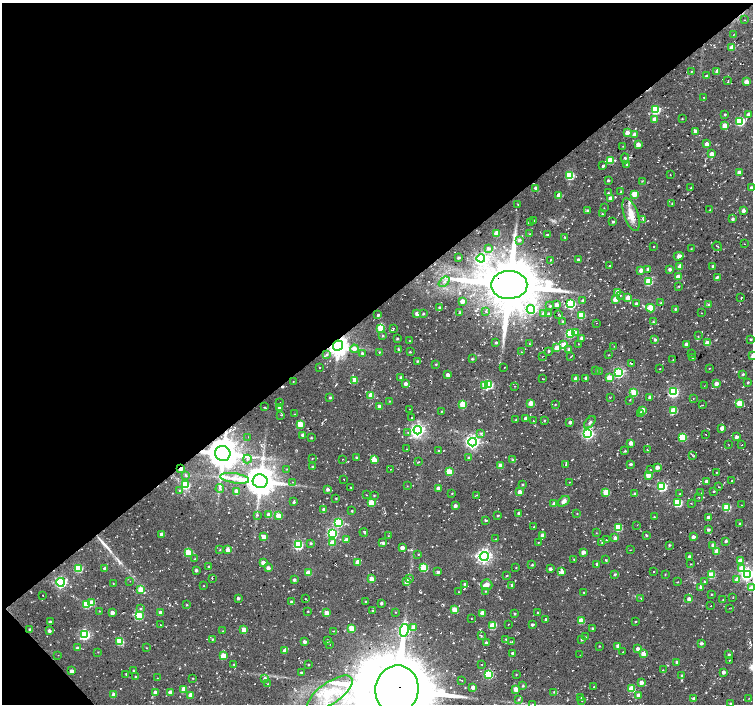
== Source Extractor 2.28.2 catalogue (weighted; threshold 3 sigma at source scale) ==
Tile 5 of 4 x 4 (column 1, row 2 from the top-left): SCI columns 26-1527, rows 3031-4434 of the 6035 x 5996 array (HDU 1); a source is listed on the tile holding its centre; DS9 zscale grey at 2 x 2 block average (1 PNG px = mean of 2 x 2 image px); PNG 755 x 706 px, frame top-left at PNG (2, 3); each listed source drawn as its Kron ellipse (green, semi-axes under 4 px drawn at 4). Shown black and unused: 44% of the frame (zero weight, under 2 of 3 exposures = <1% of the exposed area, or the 3 px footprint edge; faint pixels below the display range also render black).
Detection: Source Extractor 2.28.2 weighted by HDU 2 'WHT'; one run over the whole footprint, this tile lists its part. Background 0.055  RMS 0.0084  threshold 0.0377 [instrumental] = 3 sigma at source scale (4.5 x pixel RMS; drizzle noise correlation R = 1.50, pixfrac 1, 0.0396/0.0396 arcsec/px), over >= 5 px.
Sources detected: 568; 2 inside a brighter object's white glare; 11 cosmic-ray / hot-pixel residue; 2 long thin detections or spike segments (spike, bleed or trail) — neither listed nor drawn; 8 inside a brighter listed object's ellipse — not listed separately; of the other 545, all 500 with FLUX_AUTO >= 0.701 (the completeness limit of this list) listed and drawn (45 fainter detections not listed), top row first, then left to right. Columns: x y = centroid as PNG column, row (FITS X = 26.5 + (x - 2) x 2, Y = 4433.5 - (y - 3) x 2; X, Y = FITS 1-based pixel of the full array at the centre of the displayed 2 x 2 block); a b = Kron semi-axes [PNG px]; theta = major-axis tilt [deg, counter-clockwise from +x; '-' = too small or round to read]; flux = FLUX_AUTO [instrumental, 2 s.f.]
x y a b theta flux
744 20 2 2 - 0.83
733 35 3 2 - 0.74
732 47 3 3 - 17
691 71 3 2 - 1.2
717 72 3 3 - 8.7
706 76 2 2 - 3
728 80 3 2 - 1.3
746 82 3 3 - 17
703 97 2 2 - 2
656 110 3 3 - 110
725 114 3 3 - 1.9
748 114 3 2 - 5.8
654 119 3 3 - 11
682 119 2 2 - 1
740 121 3 3 - 140
724 126 3 3 - 21
695 131 3 3 - 6.9
627 133 3 3 - 13
634 134 3 3 - 6.7
638 144 4 3 - 11
707 144 3 2 - 11
623 146 2 2 - 0.72
711 154 3 3 - 11
625 158 5 4 - 3.3
610 160 3 3 - 52
627 164 4 3 - 2.5
603 166 2 2 - 7.5
739 173 3 3 - 14
570 175 3 3 - 85
670 175 2 2 - 0.83
608 180 2 2 - 2.9
642 181 3 2 - 1.2
536 188 3 2 - 5.7
691 188 2 2 - 1.5
751 188 3 2 - 5.7
621 192 3 2 - 3.6
608 193 3 2 - 1.9
634 194 3 3 - 40
559 195 3 3 - 14
610 198 3 3 - 13
518 204 2 2 - 1.1
672 204 2 2 - 1.5
604 208 2 2 - 0.72
587 210 3 3 - 2.8
710 210 2 2 - 1.3
743 211 3 3 - 7.2
602 214 2 2 - 1.3
631 214 17 7 -72 23
643 219 4 2 - 2
732 219 2 2 - 4.2
534 220 2 2 - 1.6
530 222 2 2 - 1.4
613 222 2 2 - 3
496 233 3 3 - 37
529 234 2 2 - 0.97
548 235 2 2 - 2.3
565 237 3 2 - 1.1
519 240 4 3 - 4.8
744 244 2 2 - 0.92
654 246 3 2 - 0.87
717 246 5 2 - 1.3
488 248 3 3 - 4.2
691 249 3 2 - 1.1
679 256 5 3 - 7.4
458 258 3 2 - 2.5
481 258 4 4 - 200
578 259 3 2 - 3.1
550 260 2 2 - 2.4
609 266 4 2 - 1.4
680 266 3 3 - 14
713 266 3 2 - 3.4
648 269 3 3 - 4.2
670 269 3 2 - 5.6
641 270 3 3 - 9.8
678 277 3 3 - 20
717 277 3 2 - 3.2
648 281 3 3 - 80
444 282 6 2 40 3.3
509 285 18 14 0 12000
679 287 2 2 - 1.4
618 292 4 3 - 14
620 295 2 2 - 0.89
628 298 3 3 - 18
741 298 2 2 - 2.8
615 299 4 3 - 15
462 301 3 3 - 15
583 301 3 3 - 7.9
661 302 3 2 - 2
571 304 3 3 - 150
636 304 3 2 - 3.7
556 305 3 3 - 11
709 305 4 3 - 2.2
550 306 3 2 - 2
439 308 2 2 - 3.4
650 308 4 3 - 57
531 309 4 4 - 140
675 309 3 2 - 2.6
486 311 3 2 - 1.9
460 312 3 2 - 1.8
701 313 2 2 - 0.92
417 314 3 3 - 7.2
423 314 2 2 - 2.1
543 314 4 3 - 7
548 314 3 3 - 3.6
558 314 2 2 - 0.76
378 315 4 3 - 3
581 316 3 3 - 57
563 322 2 2 - 3.1
653 322 3 2 - 1.6
596 323 2 2 - 0.79
381 328 4 3 - 36
393 328 3 2 - 0.98
576 333 4 4 - 9.7
570 334 4 3 - 100
383 336 3 2 - 1.4
698 336 2 2 - 1.1
581 338 3 3 - 5.7
397 339 2 2 - 2.1
751 339 3 2 - 1.9
655 340 3 3 - 4
409 341 3 2 - 1.2
496 343 3 2 - 2.5
707 343 3 3 - 23
529 344 2 2 - 0.84
579 344 2 2 - 1.1
686 344 3 3 - 6.2
564 345 3 3 - 21
338 346 5 5 - 1700
614 346 2 2 - 0.95
557 348 3 3 - 25
354 349 4 4 - 8.4
398 349 3 2 - 2.5
569 349 3 3 - 4.4
548 351 3 2 - 2.8
379 352 2 2 - 1.3
410 352 3 2 - 1.7
521 352 2 2 - 1.2
362 353 3 3 - 3.3
692 354 2 2 - 0.78
327 355 4 3 - 3.2
608 355 2 2 - 1.6
543 356 2 2 - 0.74
571 356 2 2 - 0.96
752 356 3 3 - 5.5
693 358 3 2 - 3.6
472 359 3 2 - 2.2
673 360 2 2 - 1.7
417 361 3 2 - 2.3
632 363 4 2 - 1.3
436 364 3 2 - 1.5
320 367 2 2 - 0.86
504 368 2 2 - 0.79
709 368 2 2 - 1
660 369 2 2 - 0.81
596 371 3 2 - 1.4
599 372 2 2 - 0.73
618 373 4 4 - 160
743 374 3 2 - 2.2
448 375 2 2 - 8.6
400 377 3 2 - 3.4
586 378 3 2 - 4.7
609 378 3 3 - 28
543 379 3 2 - 0.88
576 379 3 3 - 12
355 380 3 3 - 28
293 381 3 2 - 0.77
748 382 2 2 - 2
405 384 3 2 - 8.1
716 384 3 2 - 11
485 385 3 3 - 57
489 385 3 3 - 100
515 386 2 2 - 1.1
704 386 2 2 - 0.87
634 392 3 3 - 54
673 392 4 4 - 210
371 395 3 3 - 34
330 397 3 2 - 2.9
650 397 3 2 - 6.3
610 398 3 2 - 0.83
693 399 2 2 - 0.93
630 400 3 2 - 1.4
389 401 3 2 - 1.3
280 403 2 2 - 0.93
531 403 4 3 - 25
739 403 3 3 - 48
463 404 3 3 - 53
555 405 2 2 - 1.2
702 405 2 2 - 0.84
264 407 2 2 - 1.1
379 407 3 3 - 12
280 408 3 3 - 11
409 409 2 2 - 0.83
642 410 3 3 - 22
442 411 2 2 - 1.1
673 411 3 3 - 66
641 413 3 3 - 9.6
295 414 2 2 - 0.72
281 415 3 2 - 0.76
411 418 3 2 - 1.4
525 418 2 2 - 6.8
516 420 2 2 - 1.8
533 421 2 2 - 0.7
544 421 2 2 - 1.2
570 422 3 2 - 5.3
590 422 7 3 51 5.3
300 424 3 3 - 47
722 428 3 3 - 8.8
418 430 4 4 - 460
408 433 2 2 - 0.85
481 433 3 3 - 2.4
588 433 4 4 - 290
706 434 2 2 - 0.72
303 435 3 3 - 7.6
248 437 2 2 - 0.84
682 437 3 3 - 88
736 437 4 4 - 3.8
311 438 2 2 - 1.8
473 442 4 4 - 510
631 443 3 2 - 10
729 445 2 2 - 0.72
742 445 2 2 - 0.73
406 449 2 2 - 0.93
647 450 2 2 - 0.77
439 451 2 2 - 1.5
625 451 3 2 - 2.1
223 453 8 7 - 4100
693 456 3 2 - 1.3
356 457 2 2 - 2.3
312 458 3 2 - 0.87
468 458 3 3 - 3
247 459 4 3 - 3.5
343 459 2 2 - 0.79
374 460 4 3 - 21
513 460 3 3 - 2.1
419 462 3 2 - 1.1
566 464 3 2 - 0.98
631 464 3 2 - 3.5
500 466 3 3 - 13
313 467 2 2 - 3.1
657 467 3 3 - 9
181 469 3 2 - 15
287 469 3 2 - 1.1
390 469 2 2 - 0.83
650 469 3 2 - 1.1
449 472 3 3 - 51
717 472 2 2 - 1
186 475 3 3 - 2.1
648 475 3 3 - 23
235 478 15 5 -9 17
344 479 2 2 - 0.8
732 480 2 2 - 0.83
260 481 7 7 - 3700
706 481 3 3 - 6.9
293 482 2 2 - 1.4
569 482 2 2 - 1.3
522 484 2 2 - 2
186 485 3 3 - 70
407 486 3 2 - 0.74
662 487 4 3 - 160
718 487 2 2 - 0.94
220 488 4 2 - 2.1
351 488 2 2 - 1.5
438 488 3 2 - 9.1
327 489 3 3 - 4.5
179 490 2 2 - 1.2
236 491 3 3 - 11
714 491 2 2 - 1.6
519 492 3 3 - 14
606 492 3 3 - 42
452 493 2 2 - 1.2
700 493 2 2 - 0.75
635 494 3 3 - 2.6
680 494 2 2 - 1.2
366 495 2 2 - 1.3
374 495 3 2 - 1.4
477 495 3 2 - 1.1
336 498 2 2 - 1.6
699 498 3 2 - 1.2
563 501 7 4 35 7.1
294 502 4 2 - 2.4
371 503 3 3 - 39
678 503 3 3 - 110
691 503 3 2 - 0.86
554 504 3 3 - 8.9
742 505 2 2 - 0.74
455 506 3 2 - 5.8
727 507 3 3 - 70
324 509 3 2 - 5.7
352 511 2 2 - 1.8
519 514 3 3 - 6.1
577 514 2 2 - 0.94
257 515 3 2 - 1.7
269 515 3 3 - 20
279 516 3 3 - 28
498 516 3 2 - 2.3
654 517 3 2 - 1.5
708 517 3 3 - 10
485 520 3 2 - 2.2
338 522 4 4 - 140
740 524 3 2 - 2.2
637 525 2 2 - 0.75
534 527 2 2 - 1.2
618 528 3 3 - 65
708 530 2 2 - 3.8
364 532 4 2 - 1.6
596 533 2 2 - 0.75
162 534 3 3 - 11
332 534 4 4 - 200
646 535 3 2 - 1.7
388 536 2 2 - 0.91
543 536 3 3 - 19
263 537 3 3 - 15
693 537 4 3 - 5.1
615 538 3 3 - 6.2
495 539 2 2 - 1.3
346 540 4 3 - 11
607 540 2 2 - 1.3
726 541 3 2 - 3.5
311 543 3 2 - 2.6
332 543 4 4 - 18
383 543 3 3 - 3.8
538 543 3 2 - 1.1
602 543 2 2 - 0.89
298 545 4 3 - 170
669 545 2 2 - 2.4
713 545 3 3 - 9.4
402 548 3 3 - 11
220 550 3 2 - 1.1
228 550 3 3 - 17
630 550 2 2 - 0.9
717 551 3 3 - 20
583 552 3 3 - 9.3
188 553 3 3 - 67
418 554 3 2 - 1.5
484 556 4 4 - 550
689 557 2 2 - 5.4
195 559 3 2 - 1
574 559 3 2 - 1.6
605 560 3 2 - 1.8
740 561 3 3 - 17
358 562 3 3 - 16
263 563 3 3 - 14
597 564 2 2 - 4.3
690 564 2 2 - 0.95
532 565 2 2 - 2.1
209 566 3 2 - 2
424 567 3 3 - 80
78 568 3 3 - 85
268 568 3 3 - 6.1
516 568 2 2 - 1
742 568 4 3 - 34
105 569 3 2 - 6.8
550 569 3 2 - 4.7
196 570 3 2 - 4.2
438 572 2 2 - 4.4
562 572 4 3 - 8.5
653 572 2 2 - 0.73
308 573 3 3 - 27
615 574 3 3 - 2.4
665 574 3 2 - 1.2
747 574 4 4 - 420
712 575 3 3 - 57
507 576 3 2 - 1.2
212 578 2 2 - 0.71
371 579 3 3 - 22
410 579 4 2 - 1.4
737 579 3 3 - 13
294 580 3 2 - 4.1
130 581 2 2 - 0.75
406 581 3 3 - 11
61 582 4 4 - 310
678 582 2 2 - 1.4
705 582 3 2 - 2.6
113 583 3 2 - 1.2
465 584 3 3 - 2.9
487 585 5 5 - 7.3
512 585 2 2 - 3.4
204 586 2 2 - 1.2
700 587 3 3 - 4
752 588 3 3 - 32
141 590 3 3 - 34
485 591 2 2 - 1.1
458 592 2 2 - 0.76
583 592 2 2 - 0.93
711 594 2 2 - 1.3
43 595 2 2 - 0.89
238 598 2 2 - 4
641 598 2 2 - 0.75
733 598 2 2 - 0.77
306 599 3 2 - 1.2
689 599 3 3 - 11
723 600 2 2 - 0.97
366 601 2 2 - 1.2
291 602 3 2 - 2.9
92 603 3 3 - 31
381 603 2 2 - 3.9
86 605 4 3 - 61
187 605 3 2 - 1.3
711 606 2 2 - 0.97
140 608 3 2 - 1.6
729 608 2 2 - 0.81
454 610 3 3 - 34
99 611 2 2 - 0.88
308 611 2 2 - 1.2
372 611 3 2 - 2.3
160 612 3 3 - 7.9
396 612 2 2 - 0.95
537 612 2 2 - 1.3
112 613 3 3 - 9.5
327 613 3 3 - 23
482 613 3 3 - 19
515 614 3 2 - 1.8
139 615 4 4 - 94
471 618 2 2 - 1.1
546 620 2 2 - 4.7
581 621 3 3 - 44
50 622 2 2 - 3.3
635 622 2 2 - 1.1
509 624 2 2 - 0.77
160 625 2 2 - 0.71
532 625 2 2 - 4.5
493 626 4 3 - 54
414 627 4 4 - 10
352 628 3 3 - 36
592 628 3 3 - 3.1
30 629 3 2 - 3.2
244 630 3 3 - 31
404 630 6 4 80 280
49 631 3 2 - 5
223 631 2 2 - 1.1
333 631 2 2 - 0.78
85 634 4 4 - 190
481 636 2 2 - 0.85
586 637 3 2 - 1.2
212 639 3 3 - 1.9
506 639 2 2 - 1.8
582 639 2 2 - 3
120 641 3 3 - 70
327 641 2 2 - 3.4
304 642 3 3 - 6.4
486 642 2 2 - 3.4
512 642 2 2 - 1.7
701 643 3 2 - 4.1
330 644 2 2 - 1.1
599 646 2 2 - 1.3
618 646 3 3 - 7.7
77 647 3 2 - 2.5
147 648 2 2 - 0.97
637 649 3 3 - 7.6
285 651 3 3 - 11
98 652 3 2 - 0.81
623 652 2 2 - 1.1
513 653 3 2 - 5.3
643 654 3 3 - 17
729 654 3 2 - 2.8
58 655 2 2 - 0.86
580 655 2 2 - 0.74
223 656 3 3 - 36
729 660 2 2 - 0.79
676 662 3 2 - 3.3
234 664 3 2 - 1.4
482 664 2 2 - 0.94
308 665 2 2 - 1.4
663 670 2 2 - 0.75
71 671 3 2 - 6.8
133 671 3 2 - 1.5
723 672 2 2 - 6.9
301 673 2 2 - 2.4
126 674 3 2 - 1.2
488 674 4 3 - 160
516 674 2 2 - 1.1
682 676 3 3 - 6.3
136 677 3 2 - 1.7
157 678 2 2 - 0.72
193 678 2 2 - 1.1
265 679 3 3 - 7.7
462 680 2 2 - 0.93
641 682 3 3 - 11
268 684 2 2 - 1.7
523 686 3 3 - 2.3
473 687 3 3 - 12
594 687 2 2 - 1.3
184 689 3 3 - 30
516 689 3 3 - 21
631 689 3 3 - 43
397 690 24 21 80 21000
155 692 3 3 - 8.5
170 692 3 3 - 12
554 692 3 2 - 1.7
330 693 26 10 35 59
114 695 3 3 - 14
191 695 3 3 - 15
639 695 3 3 - 9.8
581 698 3 2 - 0.97
749 698 2 2 - 0.85
694 699 3 2 - 10
518 700 3 3 - 2
582 700 2 2 - 1.1
533 704 3 2 - 0.99
730 704 3 2 - 2.2
Overlapping masked pixels (flux is a lower limit): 5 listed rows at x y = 509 285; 338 346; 223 453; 181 469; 397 690
Isophote crosses this tile's border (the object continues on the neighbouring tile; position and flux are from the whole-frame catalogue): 6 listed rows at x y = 751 188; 752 356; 747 574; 752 588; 397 690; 533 704
Diffuse or blended objects may show on this block-average render without a row.